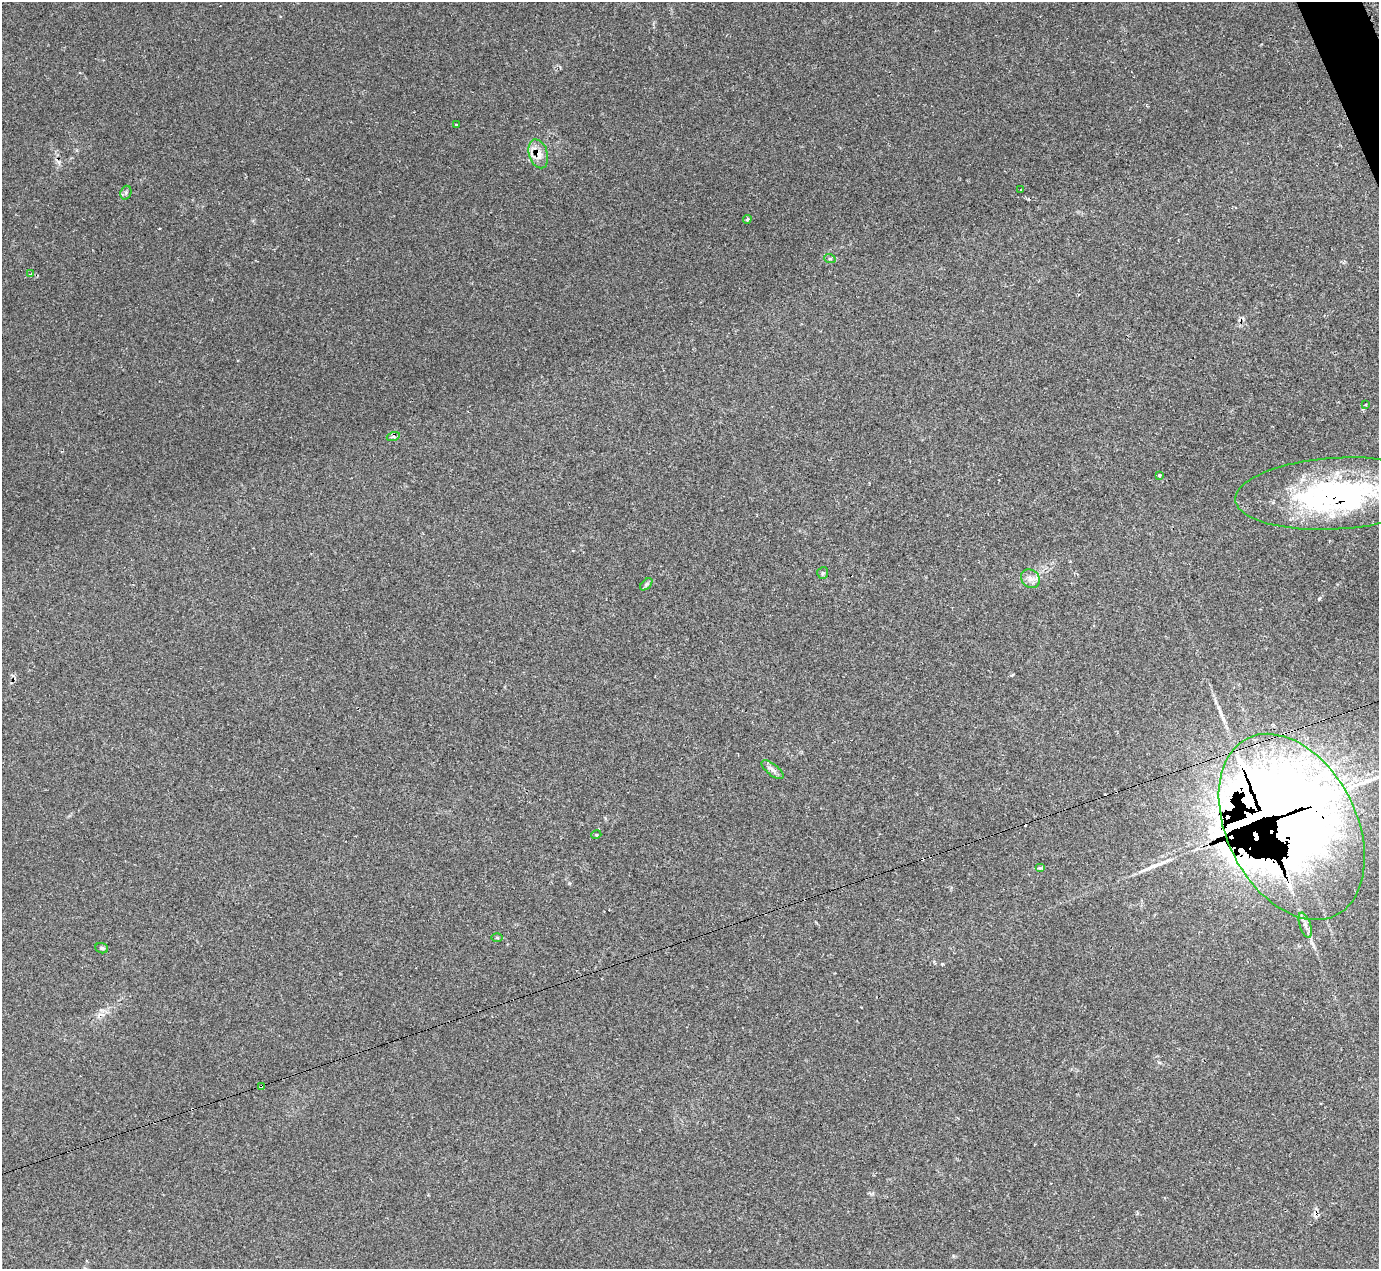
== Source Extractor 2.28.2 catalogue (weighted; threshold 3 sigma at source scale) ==
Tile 10 of 4 x 4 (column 2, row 3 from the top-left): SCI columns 1379-2755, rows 1542-2808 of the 5525 x 5503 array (HDU 1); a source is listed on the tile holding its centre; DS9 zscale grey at full resolution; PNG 1381 x 1271 px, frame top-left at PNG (2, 2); each listed source drawn as its Kron ellipse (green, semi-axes under 4 px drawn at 4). Shown black and unused: <1% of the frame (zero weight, under 2 of 3 exposures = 1% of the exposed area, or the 3 px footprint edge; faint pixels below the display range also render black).
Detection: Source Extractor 2.28.2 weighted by HDU 2 'WHT'; one run over the whole footprint, this tile lists its part. Background 0.134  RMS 0.007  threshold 0.0314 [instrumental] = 3 sigma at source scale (4.5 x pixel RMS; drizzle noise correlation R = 1.50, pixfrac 1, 0.05/0.05 arcsec/px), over >= 5 px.
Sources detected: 40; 6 inside a brighter object's white glare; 8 cosmic-ray / hot-pixel residue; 1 long thin detection or spike segment (spike, bleed or trail) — neither listed nor drawn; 3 inside a brighter listed object's ellipse — not listed separately; the other 22 listed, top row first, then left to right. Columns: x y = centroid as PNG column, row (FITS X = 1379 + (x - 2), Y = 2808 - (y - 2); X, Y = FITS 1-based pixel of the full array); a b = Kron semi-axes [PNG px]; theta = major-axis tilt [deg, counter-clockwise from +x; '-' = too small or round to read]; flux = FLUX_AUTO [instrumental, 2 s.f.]
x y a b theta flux
456 125 3 3 - 2.1
538 154 15 9 -72 7.4
1021 190 3 2 - 0.67
126 193 7 5 69 1.5
747 219 4 3 - 1.2
830 259 6 3 -19 0.88
30 274 4 3 - 0.77
1365 404 3 2 - 0.9
393 437 7 4 18 1.3
1159 475 3 3 - 1.3
1336 494 101 36 4 160
823 573 6 5 - 1
1030 579 10 8 -44 3.9
646 584 7 4 45 1.2
772 770 13 5 -39 2.8
1292 827 99 65 -63 2300
596 835 5 3 - 0.63
1040 868 5 4 - 0.8
1305 925 13 5 -72 3
497 938 5 3 - 0.79
102 948 6 5 - 1.2
261 1086 3 2 - 0.67
Overlapping masked pixels (flux is a lower limit): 4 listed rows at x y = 538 154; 1336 494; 1292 827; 261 1086
Isophote crosses this tile's border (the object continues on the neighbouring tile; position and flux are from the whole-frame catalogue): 2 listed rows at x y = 1336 494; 1292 827
Unlisted compact peaks at least as high as the median listed source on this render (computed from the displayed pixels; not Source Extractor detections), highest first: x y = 1319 599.